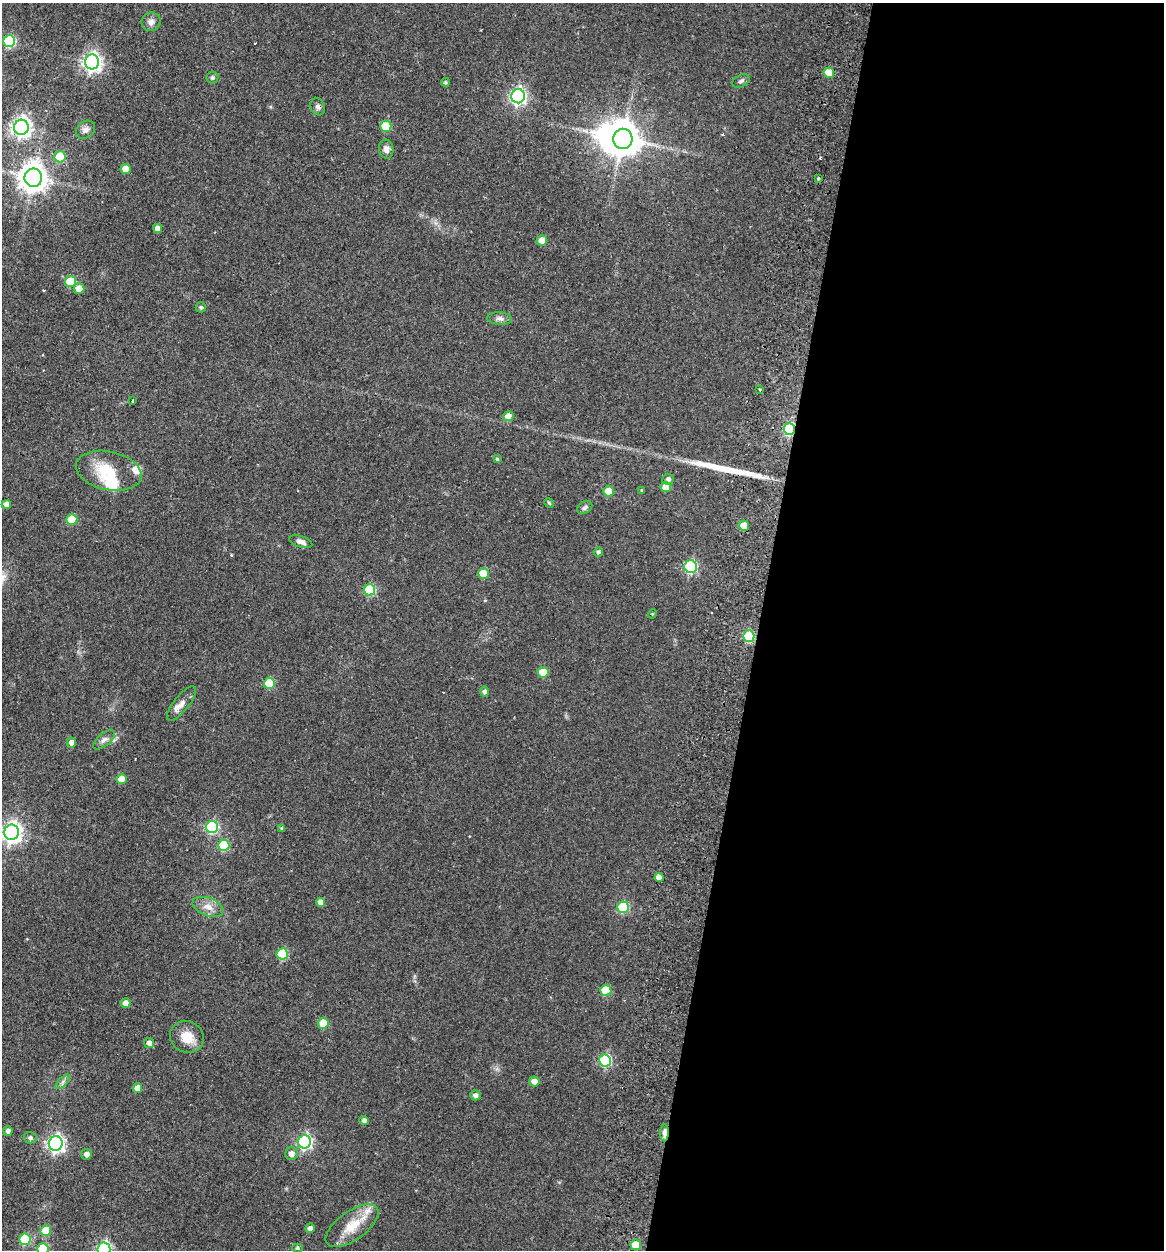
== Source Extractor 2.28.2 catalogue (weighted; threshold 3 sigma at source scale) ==
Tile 12 of 4 x 4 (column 4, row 3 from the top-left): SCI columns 3786-4947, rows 1264-2511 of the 5126 x 5023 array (HDU 1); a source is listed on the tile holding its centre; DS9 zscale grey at full resolution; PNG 1166 x 1252 px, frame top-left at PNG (2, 3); each listed source drawn as its Kron ellipse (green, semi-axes under 4 px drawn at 4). Shown black and unused: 35% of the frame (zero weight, under 2 of 3 exposures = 3% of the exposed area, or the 3 px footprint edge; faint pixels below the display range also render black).
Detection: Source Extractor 2.28.2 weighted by HDU 2 'WHT'; one run over the whole footprint, this tile lists its part. Background 0.177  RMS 0.0078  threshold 0.0351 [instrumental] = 3 sigma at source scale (4.5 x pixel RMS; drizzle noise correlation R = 1.50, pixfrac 1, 0.05/0.05 arcsec/px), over >= 5 px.
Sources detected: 95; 2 inside a brighter object's white glare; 2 cosmic-ray / hot-pixel residue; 1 long thin detection or spike segment (spike, bleed or trail) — neither listed nor drawn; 2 inside a brighter listed object's ellipse — not listed separately; the other 88 listed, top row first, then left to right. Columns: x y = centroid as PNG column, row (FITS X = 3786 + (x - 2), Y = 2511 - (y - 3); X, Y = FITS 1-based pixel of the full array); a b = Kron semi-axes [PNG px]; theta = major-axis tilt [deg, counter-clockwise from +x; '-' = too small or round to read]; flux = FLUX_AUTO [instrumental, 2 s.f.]
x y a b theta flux
151 22 9 9 - 4
9 41 6 6 - 76
92 62 7 7 - 320
829 73 5 5 - 17
212 78 6 6 - 1.4
741 81 9 6 31 2.1
445 82 4 4 - 1.1
518 96 7 6 - 220
318 107 9 7 -62 2.3
386 126 5 5 - 24
21 127 7 7 - 380
85 130 10 8 39 3.7
623 139 10 9 - 1600
386 149 9 7 -80 3.6
60 157 5 5 - 32
126 169 5 5 - 10
33 178 9 9 - 990
818 178 3 3 - 1.9
158 228 4 4 - 4.5
542 240 5 5 - 8.6
71 282 5 5 - 24
79 289 5 5 - 8.1
201 307 5 5 - 1.4
500 318 12 6 -5 3.2
760 390 3 2 - 0.95
133 401 3 3 - 1.6
508 416 5 5 - 6.1
789 429 6 5 - 68
497 459 4 4 - 1.2
109 471 33 19 -12 25
668 479 5 5 - 2.4
666 487 5 5 - 8.9
642 490 3 3 - 0.69
608 491 5 5 - 13
549 503 5 4 - 0.88
6 504 4 4 - 4.1
585 507 8 6 34 2
72 519 5 5 - 21
744 526 5 5 - 9.2
301 542 12 5 -18 3.8
598 552 5 4 - 1.6
691 567 6 6 - 90
483 574 5 5 - 24
370 590 5 5 - 51
652 614 5 3 - 0.67
749 636 5 5 - 57
543 672 5 5 - 19
269 683 5 5 - 27
484 692 5 4 - 2.4
182 703 21 7 51 6.1
104 740 13 6 39 3.1
71 743 5 5 - 3.7
122 779 5 5 - 12
212 827 6 6 - 91
282 828 4 4 - 1.1
12 832 8 7 - 400
224 845 5 5 - 41
659 877 4 4 - 6.5
321 902 5 4 - 5.6
208 907 16 9 -21 6.8
623 907 6 5 - 56
282 954 5 5 - 44
606 990 5 5 - 25
126 1003 5 5 - 5.1
323 1023 5 5 - 19
187 1037 17 15 -27 12
149 1043 5 5 - 3.1
605 1060 6 6 - 74
534 1081 5 5 - 5.1
63 1082 9 3 45 1.8
137 1088 5 5 - 5.8
475 1095 5 5 - 2.7
364 1121 5 4 - 2.6
8 1131 5 4 - 2.7
665 1133 8 4 87 12
30 1138 6 5 - 1.9
305 1142 6 6 - 150
56 1143 7 7 - 260
86 1154 5 5 - 3.3
291 1154 6 6 - 4.2
352 1226 31 14 36 18
310 1228 5 5 - 2.9
46 1231 5 5 - 19
25 1239 6 5 - 39
636 1245 5 5 - 18
297 1248 5 4 - 1.3
43 1249 6 5 - 39
104 1249 7 6 - 160
Overlapping masked pixels (flux is a lower limit): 2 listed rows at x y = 789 429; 665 1133
Isophote crosses this tile's border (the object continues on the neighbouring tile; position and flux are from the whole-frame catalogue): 3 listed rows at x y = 12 832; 43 1249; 104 1249